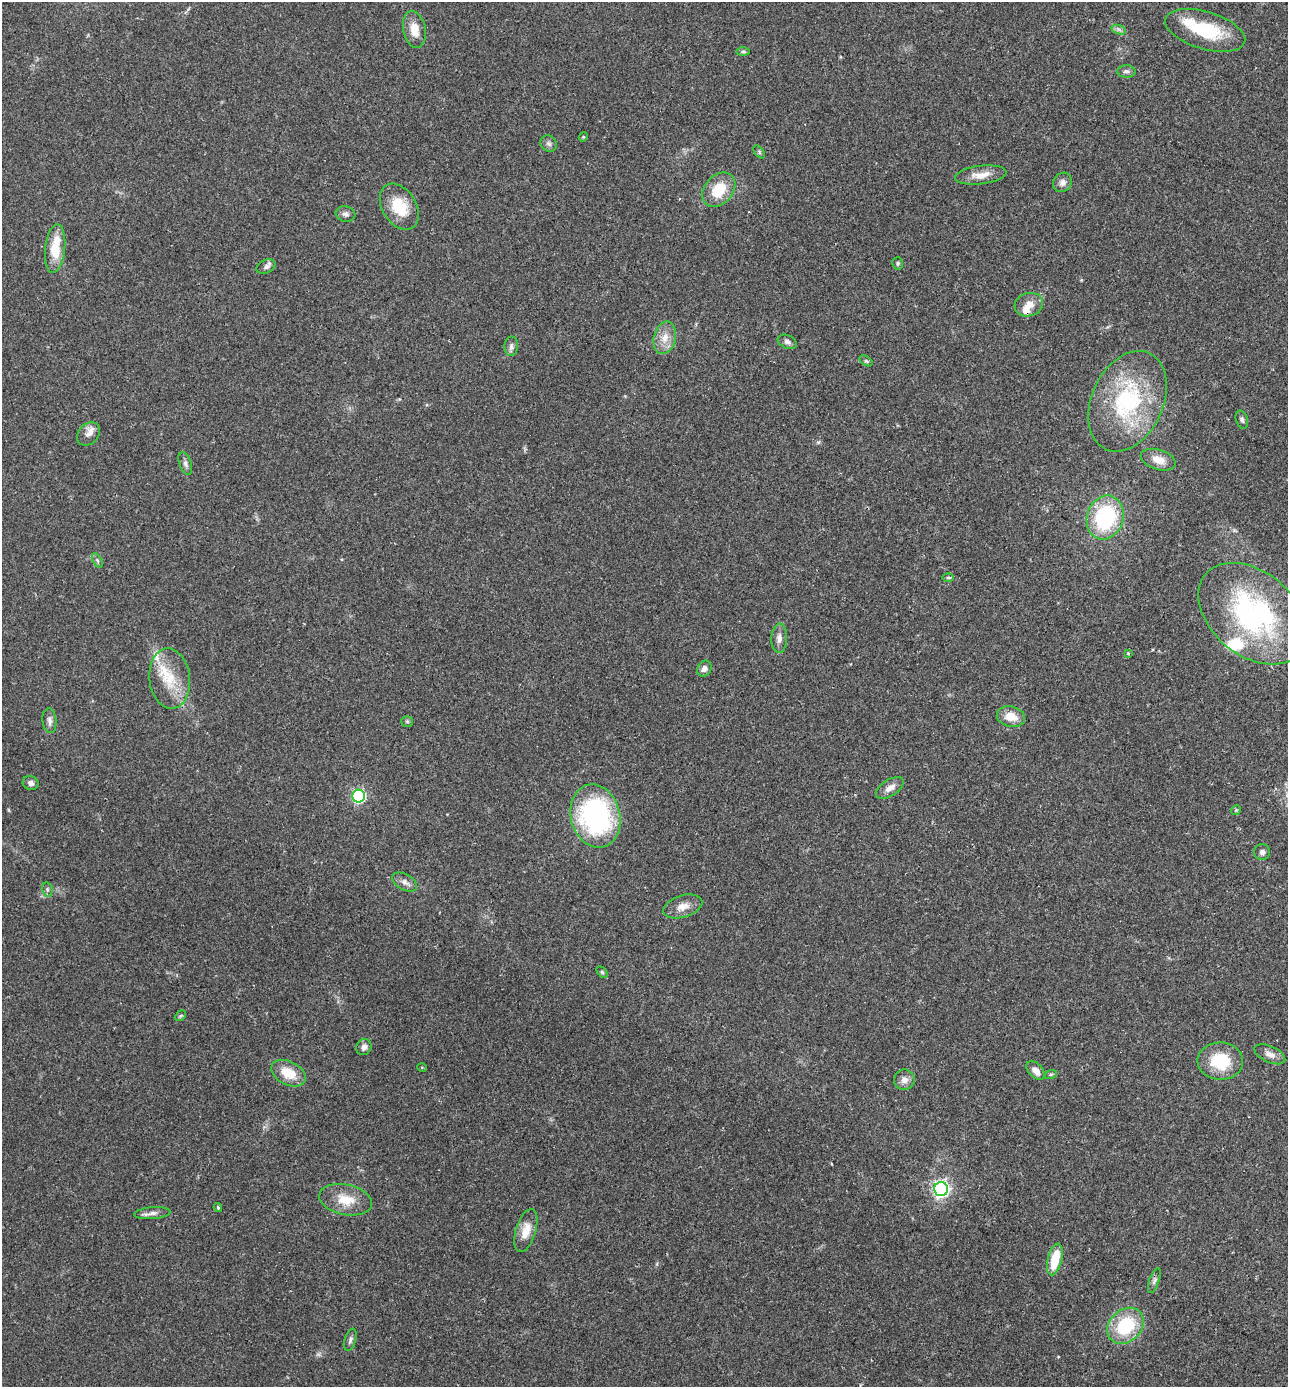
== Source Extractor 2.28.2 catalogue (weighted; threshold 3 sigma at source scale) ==
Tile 6 of 4 x 4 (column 2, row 2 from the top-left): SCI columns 1481-2766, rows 2800-4184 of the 5665 x 5596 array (HDU 1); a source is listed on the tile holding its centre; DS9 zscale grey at full resolution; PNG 1290 x 1389 px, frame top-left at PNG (2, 2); each listed source drawn as its Kron ellipse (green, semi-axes under 4 px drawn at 4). Shown black and unused: <1% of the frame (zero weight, under 2 of 3 exposures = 3% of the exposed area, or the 3 px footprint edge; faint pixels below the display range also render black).
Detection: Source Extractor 2.28.2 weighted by HDU 2 'WHT'; one run over the whole footprint, this tile lists its part. Background 0.12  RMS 0.0084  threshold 0.0378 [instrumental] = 3 sigma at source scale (4.5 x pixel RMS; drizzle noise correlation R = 1.50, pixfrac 1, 0.05/0.05 arcsec/px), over >= 5 px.
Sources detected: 70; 5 inside a brighter listed object's ellipse — not listed separately; the other 65 listed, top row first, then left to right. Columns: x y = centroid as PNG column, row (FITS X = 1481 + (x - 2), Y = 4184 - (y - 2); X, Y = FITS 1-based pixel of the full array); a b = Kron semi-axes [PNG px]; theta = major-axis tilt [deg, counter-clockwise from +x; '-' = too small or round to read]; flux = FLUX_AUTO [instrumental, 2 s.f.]
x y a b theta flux
414 29 18 11 -79 12
1119 30 7 4 -19 2.1
1205 30 41 18 -16 47
743 51 7 4 0 1.5
1126 71 9 6 -1 2.4
583 137 5 3 - 0.72
549 144 9 7 -44 2.6
759 152 7 4 -53 1.3
981 175 26 9 7 11
1062 182 10 9 - 4.3
719 190 19 14 49 23
399 207 25 17 -58 26
345 214 10 7 -16 3.2
55 249 24 10 84 23
898 263 6 5 - 1.4
266 267 10 6 25 2.8
1029 305 14 11 17 8.3
665 338 16 11 77 9.9
787 342 10 6 -23 2.7
511 346 10 6 87 3
866 361 7 4 -36 1.2
1128 401 53 36 65 89
1242 420 9 6 -73 2.1
88 434 13 10 46 5.8
1158 460 18 10 -17 8.5
185 464 12 6 -70 2.9
1105 518 22 18 72 78
97 560 8 4 -59 1.7
948 578 6 4 0 0.99
1252 614 61 42 -40 160
779 638 15 7 88 4.7
1128 654 4 3 - 1.6
704 669 8 7 - 3.5
170 678 30 20 -84 27
1011 716 14 10 -11 12
49 721 12 7 -84 3.7
407 721 6 5 - 1.2
31 783 8 7 - 2.8
890 788 16 8 33 6.1
359 796 6 6 - 130
1236 810 5 4 - 0.96
595 816 32 24 -75 150
1262 852 8 8 - 2.9
405 882 13 8 -30 4.4
47 889 7 5 -79 1.7
683 906 20 11 17 8.8
602 972 6 4 -45 1.3
180 1016 6 4 44 1.1
364 1047 8 7 - 3.5
1270 1054 16 8 -24 5.3
1220 1061 23 18 -2 32
422 1068 5 3 - 0.66
1036 1071 11 7 -45 6.5
288 1073 18 11 -27 17
1051 1074 6 4 18 1.1
904 1080 10 10 - 5.4
941 1189 7 7 - 280
346 1200 27 15 -12 18
218 1208 4 3 - 1.2
152 1213 18 6 5 4.2
526 1231 22 10 73 12
1055 1259 16 7 76 22
1154 1280 13 5 71 2.5
1125 1326 20 16 44 47
350 1340 11 5 73 2.5